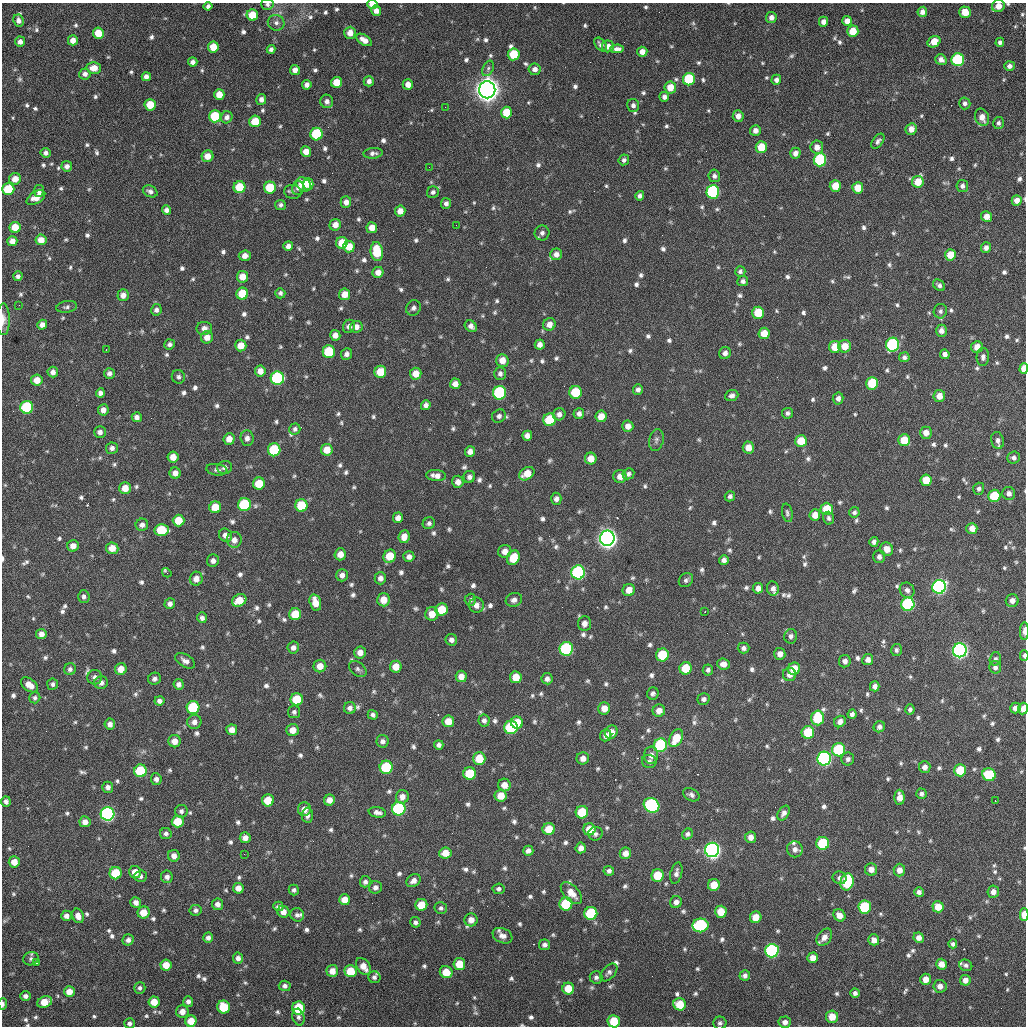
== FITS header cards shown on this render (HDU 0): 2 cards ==
NAXIS1  =                 1024 / length of data axis 1
NAXIS2  =                 1024 / length of data axis 2

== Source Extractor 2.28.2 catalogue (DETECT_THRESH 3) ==
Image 1024 x 1024 px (HDU 0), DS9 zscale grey, 1 PNG px = 1 image px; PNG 1028 x 1028 px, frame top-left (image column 1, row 1024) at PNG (2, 3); each listed source drawn as its Kron ellipse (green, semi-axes under 4 px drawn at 4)
Background 391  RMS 17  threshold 51.9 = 3 sigma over >= 5 px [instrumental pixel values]
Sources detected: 942; of the 942, the 500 brightest by FLUX_AUTO listed and drawn (442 fainter detections omitted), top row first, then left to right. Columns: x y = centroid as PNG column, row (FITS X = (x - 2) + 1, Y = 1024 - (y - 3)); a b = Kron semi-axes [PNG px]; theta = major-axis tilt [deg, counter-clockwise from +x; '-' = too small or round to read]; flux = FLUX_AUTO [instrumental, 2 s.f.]
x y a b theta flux
267 4 6 5 - 3.2e+03
373 4 5 4 - 1.7e+04
208 6 4 4 - 3.6e+03
998 6 6 6 - 1.0e+04
376 11 5 5 - 6.4e+03
922 12 5 4 - 6.2e+03
965 12 6 5 - 2.0e+04
252 15 6 5 - 2.6e+04
771 17 5 5 - 5.8e+03
18 21 6 5 - 4.6e+03
847 21 5 5 - 8.4e+03
823 22 5 4 - 6.7e+03
276 23 8 8 - 5.0e+03
853 31 6 5 - 2.4e+04
98 33 5 5 - 2.5e+04
350 33 6 5 - 1.1e+04
73 40 5 5 - 9.3e+03
364 40 8 5 -32 9.3e+03
20 42 5 5 - 6.0e+03
934 42 7 5 30 2.1e+04
1000 42 5 4 - 3.6e+03
601 44 8 5 -53 4.3e+03
608 46 6 6 - 6.5e+03
213 47 5 5 - 2.0e+04
271 49 4 4 - 3.4e+03
617 49 7 4 3 5.0e+03
642 52 5 5 - 8.4e+03
514 54 6 6 - 4.0e+04
941 60 6 5 - 5.6e+03
958 60 6 6 - 1.3e+05
193 62 4 4 - 4.6e+03
1009 66 5 5 - 4.7e+03
94 68 7 6 - 1.4e+04
488 68 8 5 63 3.2e+03
535 69 6 6 - 5.7e+03
295 70 5 5 - 6.8e+03
85 74 5 5 - 5.0e+03
146 77 4 4 - 5.6e+03
689 79 6 6 - 8.2e+04
776 80 5 5 - 4.9e+03
369 81 5 5 - 5.0e+03
336 82 5 5 - 2.1e+04
408 84 5 5 - 9.2e+03
307 85 5 4 - 5.1e+03
670 87 6 6 - 1.7e+04
487 90 8 8 - 1.8e+06
219 95 5 5 - 1.4e+04
664 97 5 5 - 4.7e+03
261 99 5 5 - 5.2e+03
327 101 6 6 - 5.8e+03
965 103 6 5 - 3.7e+03
150 105 6 5 - 2.5e+04
633 105 6 6 - 4.1e+03
445 107 2 2 - 1.0e+04
507 113 6 5 - 3.3e+04
215 116 6 6 - 5.5e+04
738 116 5 5 - 7.6e+03
227 117 6 5 - 5.3e+03
982 117 9 7 -67 9.7e+03
255 121 6 5 - 2.9e+04
998 123 6 5 - 3.6e+03
911 129 6 5 - 9.4e+03
755 130 5 5 - 5.9e+03
316 134 6 6 - 8.1e+04
878 141 8 5 54 3.8e+03
761 147 6 5 - 3.0e+04
817 147 6 6 - 8.5e+03
306 152 5 5 - 1.1e+04
46 153 5 5 - 4.0e+03
373 153 10 5 5 4.4e+03
795 153 5 5 - 6.5e+03
208 156 6 5 - 1.3e+04
624 160 6 5 - 3.3e+03
820 160 6 6 - 1.1e+05
67 166 5 5 - 5.3e+03
429 167 2 2 - 3.5e+03
714 176 6 5 - 4.0e+03
15 179 6 5 - 1.1e+04
918 182 6 5 - 2.2e+04
304 184 8 6 -44 2.4e+04
308 184 6 5 - 1.2e+04
835 186 6 5 - 2.4e+04
962 186 6 6 - 4.2e+03
240 187 6 6 - 3.9e+04
270 188 6 6 - 4.0e+04
298 188 7 6 - 5.9e+03
858 188 5 5 - 2.0e+04
8 189 6 6 - 4.7e+04
39 191 6 5 - 3.7e+03
150 191 8 5 -25 4.4e+03
293 192 8 7 - 3.2e+03
433 192 6 5 - 3.5e+03
713 192 7 6 - 1.5e+05
640 196 5 4 - 4.1e+03
36 198 10 5 33 1.2e+04
1017 200 5 5 - 9.2e+03
346 202 6 5 - 6.7e+03
446 203 5 5 - 4.1e+03
280 205 5 5 - 3.2e+03
166 210 5 4 - 5.2e+03
400 211 5 5 - 1.0e+04
986 217 5 5 - 9.8e+03
335 225 6 5 - 9.9e+03
456 225 2 2 - 3.6e+03
15 227 5 5 - 1.9e+04
372 228 5 5 - 1.2e+04
542 233 7 7 - 4.7e+03
41 240 5 5 - 1.1e+04
12 241 5 5 - 9.5e+03
342 243 6 5 - 2.2e+04
288 246 5 4 - 5.5e+03
349 247 6 5 - 1.9e+04
986 248 5 5 - 4.8e+03
377 252 9 6 -83 3.9e+04
556 254 6 6 - 6.3e+03
950 255 5 5 - 2.0e+04
245 256 6 5 - 7.9e+03
740 271 5 5 - 3.1e+03
378 272 5 5 - 8.6e+03
18 276 5 4 - 3.3e+03
242 277 6 5 - 1.4e+04
743 281 5 5 - 4.0e+03
939 285 7 5 -43 3.6e+03
280 293 5 5 - 3.1e+03
242 294 6 6 - 3.6e+04
345 294 6 5 - 1.3e+04
123 295 6 5 - 7.5e+03
19 305 2 2 - 6.4e+03
67 307 10 5 10 3.5e+03
413 308 8 7 - 4.4e+03
156 310 6 5 - 4.1e+03
940 311 7 6 - 3.5e+03
758 313 6 6 - 3.7e+04
3 319 16 6 -90 8.0e+03
549 324 6 6 - 9.3e+03
42 325 5 4 - 6.9e+03
349 326 7 6 - 5.7e+03
471 326 6 5 - 5.7e+03
356 327 6 6 - 6.8e+03
204 328 8 6 0 6.9e+03
941 331 6 5 - 6.4e+03
764 333 5 5 - 1.9e+04
335 335 5 5 - 7.3e+03
207 337 6 6 - 1.0e+04
170 344 5 5 - 3.7e+03
540 345 5 5 - 6.4e+03
892 345 7 6 - 1.5e+05
241 346 6 5 - 1.5e+04
845 346 6 6 - 1.6e+04
835 347 6 6 - 2.5e+04
977 347 6 6 - 1.2e+04
106 349 3 2 - 4.1e+03
329 352 6 6 - 6.1e+04
725 353 6 6 - 5.4e+03
346 354 6 5 - 4.9e+03
945 354 5 4 - 5.3e+03
904 357 5 5 - 3.6e+03
983 357 9 6 87 4.8e+03
502 360 6 6 - 1.3e+04
1024 369 5 4 - 1.8e+04
260 371 5 5 - 1.0e+04
53 372 5 5 - 5.7e+03
380 372 6 6 - 2.7e+04
109 373 5 5 - 4.7e+03
416 374 6 6 - 1.5e+04
500 374 6 5 - 4.1e+03
178 377 7 6 - 3.4e+03
277 378 7 6 - 1.4e+05
37 380 6 5 - 1.4e+04
872 383 6 6 - 6.2e+04
455 384 5 5 - 8.3e+03
638 390 5 5 - 4.3e+03
575 392 6 6 - 4.9e+04
100 393 4 4 - 4.3e+03
500 393 7 6 - 1.3e+05
732 395 7 5 22 4.7e+03
939 396 6 6 - 1.2e+04
838 398 6 5 - 5.3e+03
426 405 5 4 - 4.6e+03
27 407 6 6 - 9.7e+04
103 410 5 5 - 6.8e+03
787 413 5 5 - 3.4e+03
559 414 6 6 - 5.4e+03
579 414 5 5 - 5.1e+03
499 416 7 6 - 4.0e+03
601 416 6 5 - 1.5e+04
137 417 5 5 - 5.1e+03
550 420 6 6 - 5.8e+04
628 426 5 5 - 8.4e+03
295 429 5 5 - 3.4e+03
100 432 6 5 - 4.9e+03
926 433 6 6 - 8.6e+03
527 436 5 5 - 6.3e+03
247 438 7 6 - 5.9e+03
229 439 6 5 - 9.9e+03
656 440 11 7 77 4.0e+03
904 440 6 6 - 2.8e+04
997 440 8 6 -76 5.0e+03
801 441 6 6 - 2.3e+04
748 447 6 5 - 1.2e+04
112 448 6 5 - 4.5e+03
274 450 6 6 - 7.4e+04
327 450 6 6 - 1.7e+04
470 451 5 5 - 6.5e+03
173 457 5 5 - 1.3e+04
1014 458 6 6 - 3.7e+03
591 459 6 5 - 1.3e+04
225 468 7 6 - 4.9e+03
217 470 10 5 -8 3.8e+03
175 473 5 5 - 7.7e+03
527 474 8 5 35 1.9e+04
628 474 6 5 - 3.6e+03
436 476 10 5 -6 7.6e+03
620 476 6 6 - 9.4e+03
469 477 6 6 - 4.5e+03
926 480 6 6 - 2.6e+04
458 482 6 5 - 8.0e+03
259 484 6 6 - 3.1e+04
125 488 6 6 - 1.4e+04
979 489 6 5 - 3.2e+03
1009 493 6 6 - 5.8e+03
730 496 5 5 - 3.4e+03
994 496 6 6 - 5.0e+04
556 499 6 5 - 4.9e+03
244 505 6 6 - 9.5e+04
301 505 6 6 - 4.2e+04
215 507 6 6 - 2.6e+04
827 509 6 6 - 2.9e+04
854 512 5 5 - 3.2e+03
787 513 9 5 -79 3.1e+03
815 515 5 5 - 1.1e+04
398 518 5 5 - 6.4e+03
828 518 6 5 - 3.3e+03
179 520 6 6 - 2.5e+04
429 523 6 5 - 3.3e+03
142 525 6 6 - 5.1e+03
972 528 5 5 - 9.4e+03
161 530 7 6 - 4.8e+04
225 535 7 6 - 6.9e+03
404 537 6 5 - 1.0e+04
607 538 7 7 - 1.1e+06
234 540 8 7 - 7.9e+03
874 542 5 4 - 4.3e+03
73 546 6 5 - 9.2e+03
112 548 6 6 - 1.5e+04
887 549 7 6 - 1.2e+04
505 551 6 6 - 8.6e+03
340 554 6 5 - 1.2e+04
390 556 7 6 - 2.8e+04
409 557 5 5 - 5.2e+03
879 557 6 6 - 4.9e+03
513 558 7 6 - 2.8e+04
724 560 5 5 - 4.8e+03
213 561 6 6 - 5.2e+03
578 572 7 7 - 2.0e+05
167 573 5 3 - 5.2e+03
342 575 6 6 - 6.0e+03
380 578 6 6 - 6.0e+03
196 579 7 6 - 9.0e+03
686 580 8 6 45 3.4e+03
939 587 7 7 - 3.3e+05
758 588 5 5 - 6.9e+03
773 588 7 6 - 5.0e+03
629 590 6 6 - 1.1e+04
907 590 8 7 - 4.5e+03
84 596 6 5 - 3.9e+03
239 600 7 6 - 2.0e+04
383 600 6 6 - 1.6e+04
470 600 6 5 - 3.1e+03
514 600 8 6 21 5.2e+03
1012 601 6 6 - 6.4e+03
315 602 8 5 -76 1.6e+04
170 604 5 5 - 4.6e+03
908 604 6 6 - 1.7e+05
476 605 7 7 - 7.2e+03
442 610 6 6 - 3.3e+04
705 611 3 2 - 3.5e+03
295 614 6 6 - 2.9e+04
432 614 7 6 - 1.5e+04
202 618 5 5 - 4.1e+03
584 623 7 6 - 6.9e+03
1024 631 9 4 89 6.3e+03
41 634 5 5 - 8.1e+03
791 636 7 6 - 4.0e+03
451 640 6 5 - 4.9e+03
293 647 6 5 - 4.8e+03
743 648 6 5 - 4.1e+03
566 649 7 7 - 1.4e+05
896 650 6 5 - 3.3e+03
960 650 7 7 - 5.2e+05
360 652 6 6 - 9.0e+03
780 654 6 5 - 7.5e+03
662 655 6 6 - 5.7e+04
1024 656 5 3 - 3.3e+03
995 659 7 5 73 3.2e+03
868 660 6 5 - 6.3e+03
185 661 11 6 -31 6.1e+03
845 661 6 6 - 5.1e+03
723 664 6 5 - 7.4e+03
320 666 6 6 - 1.2e+04
396 667 6 6 - 1.5e+04
995 667 6 6 - 4.4e+03
686 668 6 6 - 3.6e+04
70 669 6 5 - 3.6e+03
121 669 6 5 - 1.4e+04
358 669 10 6 -39 3.9e+03
794 669 6 6 - 2.4e+04
708 670 5 5 - 3.6e+03
789 674 7 6 - 7.5e+03
461 676 5 5 - 9.7e+03
95 677 7 7 - 5.2e+03
516 677 6 6 - 2.0e+04
154 679 6 6 - 4.1e+03
547 679 5 5 - 5.0e+03
101 683 7 6 - 5.7e+03
53 684 5 5 - 3.3e+03
179 684 5 5 - 4.7e+03
29 685 10 6 -36 1.3e+04
875 686 5 5 - 5.2e+03
653 693 6 6 - 3.5e+03
35 698 5 5 - 3.2e+03
297 699 6 6 - 4.0e+04
703 699 6 5 - 3.7e+03
159 701 5 4 - 4.4e+03
193 707 6 6 - 7.6e+04
350 708 6 6 - 4.7e+03
604 708 6 5 - 1.1e+04
1015 708 5 5 - 7.2e+03
1023 708 6 5 - 1.0e+04
910 709 5 4 - 3.1e+03
659 711 6 6 - 9.3e+03
294 712 6 6 - 3.1e+03
852 714 4 4 - 4.1e+03
373 715 5 4 - 3.5e+03
818 718 7 6 - 5.3e+04
484 720 6 5 - 4.0e+03
448 721 6 6 - 1.5e+04
840 721 6 5 - 6.8e+03
194 722 7 7 - 6.5e+03
517 723 6 6 - 3.1e+04
110 724 5 5 - 5.8e+03
511 727 7 6 - 1.1e+05
879 727 6 5 - 4.2e+03
232 730 5 5 - 9.1e+03
293 730 6 6 - 1.1e+04
611 732 7 6 - 1.2e+04
808 732 6 6 - 4.9e+04
606 735 6 5 - 5.9e+03
676 738 9 6 62 2.6e+04
175 741 6 6 - 1.1e+04
382 741 6 6 - 4.3e+03
439 745 5 4 - 4.0e+03
660 745 7 6 - 1.4e+05
839 750 6 6 - 9.7e+04
651 755 8 7 - 7.0e+03
583 758 6 6 - 7.6e+03
479 759 6 6 - 2.8e+04
824 759 7 7 - 3.2e+05
848 759 6 6 - 4.1e+03
649 761 7 6 - 3.4e+03
386 767 6 6 - 8.2e+04
925 767 6 5 - 5.9e+03
960 770 6 6 - 3.7e+04
140 771 6 6 - 7.5e+04
470 774 6 6 - 4.8e+04
989 775 7 6 - 5.9e+04
156 779 6 5 - 4.5e+03
504 785 6 6 - 1.0e+04
108 787 5 5 - 5.2e+03
921 794 5 5 - 3.4e+03
691 795 9 6 -28 3.9e+03
501 796 6 6 - 1.7e+04
402 797 7 6 - 8.5e+03
899 797 7 5 -88 9.0e+03
268 800 6 6 - 2.7e+04
329 800 5 5 - 8.7e+03
6 801 5 5 - 4.6e+03
995 801 3 2 - 2.0e+04
651 805 8 7 - 2.2e+05
304 809 7 6 - 8.5e+03
399 809 7 6 - 1.5e+05
181 811 6 6 - 3.5e+03
377 812 9 5 -10 5.7e+03
582 812 6 6 - 4.3e+04
784 813 8 5 58 5.0e+03
108 814 7 7 - 3.6e+05
307 815 7 5 88 5.0e+03
178 821 6 6 - 3.0e+04
85 822 5 5 - 7.6e+03
549 829 6 6 - 2.4e+04
589 829 6 6 - 2.0e+04
166 834 6 5 - 3.3e+03
595 834 7 6 - 3.3e+03
687 834 6 5 - 3.2e+03
751 837 6 5 - 7.9e+03
245 838 5 5 - 6.9e+03
823 843 6 6 - 7.4e+04
581 848 5 5 - 7.0e+03
795 849 8 8 - 6.0e+03
712 850 7 7 - 5.8e+05
528 851 5 5 - 4.7e+03
445 853 6 5 - 1.5e+04
625 853 6 5 - 8.5e+03
244 854 2 2 - 4.6e+03
174 856 6 5 - 7.0e+03
14 862 5 5 - 1.2e+04
871 869 6 6 - 7.9e+03
899 870 6 5 - 7.5e+03
609 871 5 5 - 3.6e+03
135 872 6 6 - 1.4e+04
116 873 6 6 - 4.0e+04
676 873 11 5 76 4.7e+03
140 876 6 5 - 4.2e+03
658 876 6 6 - 3.7e+04
167 877 6 6 - 4.6e+03
839 878 7 6 - 4.0e+03
413 881 8 6 34 6.5e+03
365 882 6 5 - 3.9e+03
847 882 8 6 76 8.0e+04
714 885 6 6 - 1.9e+04
375 887 6 6 - 4.7e+03
238 888 5 5 - 9.1e+03
498 889 6 5 - 3.1e+03
294 890 5 5 - 3.1e+03
919 892 5 4 - 3.8e+03
993 892 6 6 - 7.5e+03
571 893 13 7 -46 1.3e+04
345 900 5 5 - 1.4e+04
136 902 5 5 - 5.9e+03
676 902 6 5 - 5.8e+03
218 904 6 5 - 5.9e+03
566 904 6 6 - 6.4e+04
421 905 6 6 - 2.5e+04
278 906 5 5 - 4.1e+03
865 907 6 6 - 7.8e+04
938 907 6 5 - 1.7e+04
441 908 6 6 - 3.1e+03
196 910 6 5 - 3.9e+03
144 912 6 6 - 1.6e+04
283 912 6 5 - 7.7e+03
721 912 6 6 - 2.0e+04
591 913 6 6 - 8.5e+04
297 915 7 6 - 3.7e+03
839 915 6 5 - 9.8e+03
1024 915 6 3 -90 2.4e+04
66 916 5 5 - 6.0e+03
78 916 7 5 -66 8.6e+03
756 917 6 5 - 1.7e+04
471 920 6 6 - 9.7e+03
415 922 5 5 - 3.9e+03
700 925 8 7 - 1.5e+05
502 936 10 7 -25 7.2e+03
824 937 9 6 51 8.5e+03
208 938 5 5 - 4.2e+03
919 938 5 5 - 6.6e+03
128 940 6 5 - 4.4e+03
874 940 5 5 - 7.4e+03
953 944 4 4 - 3.3e+03
545 945 5 5 - 4.1e+03
772 951 7 6 - 2.1e+05
238 958 5 5 - 5.2e+03
813 958 5 5 - 9.9e+03
31 959 8 6 18 3.4e+03
36 963 3 3 - 6.1e+03
459 964 6 6 - 2.3e+04
941 964 5 5 - 9.6e+03
166 965 5 5 - 1.5e+04
966 965 7 5 -22 3.2e+03
364 966 9 6 -54 1.3e+04
332 971 6 6 - 1.0e+04
351 971 6 6 - 3.1e+04
446 972 6 6 - 2.1e+04
609 972 10 6 47 3.9e+03
745 975 5 5 - 3.9e+03
374 977 6 6 - 3.5e+03
596 977 6 6 - 3.5e+03
926 979 5 5 - 1.1e+04
965 980 5 5 - 7.5e+03
285 986 6 5 - 4.2e+03
940 986 6 6 - 7.4e+03
140 988 6 5 - 3.5e+03
568 989 6 6 - 2.2e+04
69 992 5 5 - 1.1e+04
855 993 4 4 - 4.0e+03
26 996 5 5 - 4.4e+03
188 1001 5 5 - 4.2e+03
45 1002 8 5 24 2.1e+04
154 1002 5 5 - 1.8e+04
3 1004 6 3 88 3.7e+03
680 1004 6 6 - 2.7e+04
224 1007 6 6 - 3.7e+04
298 1008 6 6 - 6.2e+04
182 1012 6 6 - 1.0e+04
298 1017 8 6 -75 3.6e+03
832 1017 6 6 - 1.9e+04
191 1021 5 5 - 1.9e+04
614 1021 6 6 - 3.5e+04
785 1022 6 6 - 5.7e+03
129 1023 5 5 - 3.4e+03
720 1023 6 6 - 3.2e+03
At the frame edge (FLAGS 8, measured only in part): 12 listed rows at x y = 267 4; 373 4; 998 6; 3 319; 1024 369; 1024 631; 1024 656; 1023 708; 1024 915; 3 1004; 614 1021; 129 1023
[442 fainter detections neither listed nor drawn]